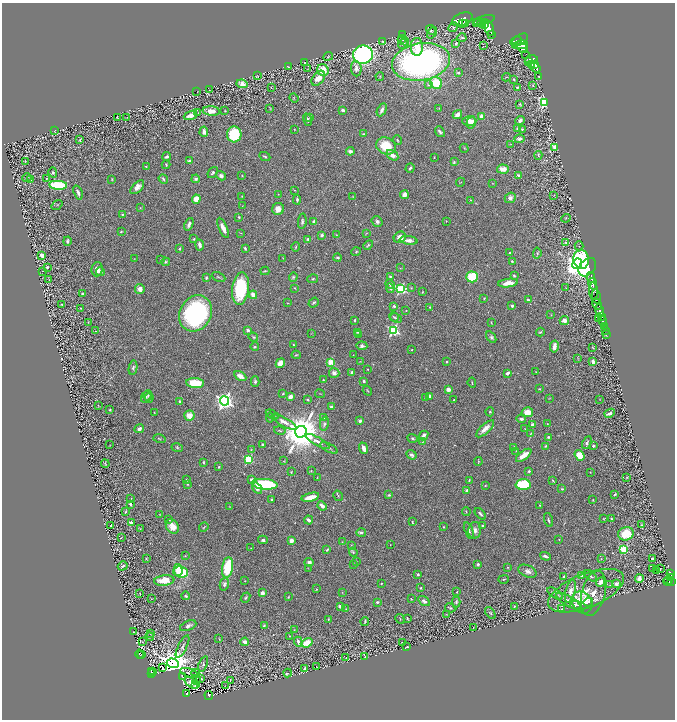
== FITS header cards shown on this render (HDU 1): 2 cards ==
NAXIS1  =                 1345
NAXIS2  =                 1435

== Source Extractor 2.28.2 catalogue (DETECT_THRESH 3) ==
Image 1345 x 1435 px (HDU 1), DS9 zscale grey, zoomed out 1/2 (1 PNG px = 2 x 2 image px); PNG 677 x 722 px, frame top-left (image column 1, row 1434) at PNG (2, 3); each listed source drawn as its Kron ellipse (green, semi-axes under 4 px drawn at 4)
Background 0.589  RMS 0.021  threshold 0.0644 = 3 sigma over >= 5 px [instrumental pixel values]
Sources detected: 610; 46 cannot appear on this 1/2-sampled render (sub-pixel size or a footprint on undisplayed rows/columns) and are neither listed nor drawn; of the other 564, the 500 brightest by FLUX_AUTO listed and drawn (64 fainter detections omitted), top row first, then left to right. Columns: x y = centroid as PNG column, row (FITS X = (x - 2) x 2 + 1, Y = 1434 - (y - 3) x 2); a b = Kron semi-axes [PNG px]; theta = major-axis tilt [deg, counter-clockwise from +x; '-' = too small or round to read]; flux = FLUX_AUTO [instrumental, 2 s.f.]
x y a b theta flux
462 19 11 6 22 4700
484 20 11 3 15 1700
463 23 3 2 - 730
465 23 3 2 - 800
477 23 3 1 - 370
482 24 4 2 - 390
485 25 3 3 - 590
453 27 5 3 - 4.3
489 27 8 4 -68 1700
431 30 5 4 - 6.6
432 33 6 3 52 6.6
403 34 3 2 - 3
491 34 2 1 - 19
462 38 4 3 - 5.8
401 39 2 2 - 2.5
403 40 6 3 -44 6
520 40 9 5 32 2000
383 41 3 2 - 3.2
516 41 6 2 25 740
456 43 4 3 - 8.9
403 44 5 3 - 6.4
520 45 8 3 8 1500
483 46 2 2 - 1.7
417 47 9 6 -88 59
523 48 6 4 -37 1600
526 54 2 1 - 51
363 55 10 9 - 1100
328 56 5 3 - 3.9
531 59 6 3 10 1700
305 62 2 2 - 3.8
421 62 29 18 10 1700
529 62 3 2 - 370
531 64 3 3 - 830
534 64 3 3 - 890
288 67 3 2 - 2.4
356 68 8 5 -86 23
535 68 6 4 -36 1700
308 69 3 2 - 1.9
323 70 6 5 - 78
458 73 4 3 - 5.2
258 76 3 2 - 2.2
380 76 4 2 - 3.2
506 77 4 2 - 2.5
539 77 3 2 - 3.1
318 78 8 5 52 43
514 79 3 2 - 4.9
436 83 6 6 - 110
242 84 6 4 -10 44
429 85 4 3 - 4.9
533 85 3 3 - 3.6
271 87 3 2 - 1.9
517 87 4 3 - 5.4
209 90 2 1 - 2.2
197 92 2 1 - 1.6
294 98 5 3 - 3.2
545 102 3 3 - 930
520 104 3 3 - 4.3
439 108 3 2 - 1.9
270 109 3 2 - 2.1
225 110 2 2 - 2.2
343 110 3 3 - 12
382 110 7 3 62 14
211 111 8 4 -5 33
198 113 2 1 - 1.6
190 115 7 3 20 23
457 115 5 3 - 39
481 116 4 3 - 21
127 117 3 1 - 1.8
310 117 4 2 - 3.6
117 118 3 1 - 1.5
307 120 6 3 -73 7.5
520 120 5 3 - 15
469 121 7 5 1 29
471 123 6 4 77 22
294 129 2 1 - 2.2
517 129 3 3 - 8.1
522 129 4 3 - 4.2
54 131 2 2 - 2
204 132 5 3 - 13
440 132 6 3 -53 10
234 134 8 7 - 200
363 134 2 2 - 4.2
519 139 5 3 - 13
80 140 3 2 - 4.1
397 140 5 2 - 3.9
511 144 2 1 - 1.5
386 146 10 8 -23 110
555 147 3 3 - 160
464 148 4 2 - 2.7
350 151 4 3 - 19
392 155 6 4 -32 21
538 155 4 2 - 4.2
265 156 6 2 -24 5.7
167 157 4 3 - 10
434 157 2 1 - 1.7
25 161 3 1 - 1.8
189 161 3 3 - 10
454 162 4 3 - 3.8
166 165 4 3 - 5.3
146 167 2 2 - 2.6
410 168 5 3 - 8.8
503 169 6 4 -5 36
53 172 5 3 - 5.8
213 172 6 3 50 8.8
242 175 3 2 - 3.7
221 176 5 4 - 13
519 176 4 3 - 14
27 178 5 2 - 2.6
47 178 3 2 - 2.4
112 179 3 3 - 3.6
163 179 5 3 - 5.5
196 179 4 4 - 6.9
30 180 4 3 - 3.4
460 182 4 1 - 2.1
493 183 3 1 - 1.5
58 185 9 4 -4 310
137 187 8 4 45 28
294 190 2 2 - 1.8
78 192 7 3 -69 15
278 194 3 2 - 1.7
404 195 4 4 - 19
554 195 4 2 - 2.2
242 196 2 2 - 2.4
353 197 3 2 - 1.8
510 198 6 5 - 14
196 199 4 4 - 57
297 200 5 3 - 7.1
470 200 4 2 - 2.9
57 205 6 2 34 2.7
242 206 2 2 - 1.8
140 208 3 2 - 1.6
278 209 6 5 - 29
122 215 3 3 - 3.3
239 217 3 2 - 4.4
566 218 5 2 - 3.3
302 221 8 3 84 7.5
377 221 6 5 - 9.8
446 221 2 2 - 2.5
314 222 4 3 - 20
189 224 6 3 67 14
223 228 11 3 -67 29
121 231 3 2 - 3.4
241 233 3 3 - 2
367 233 3 2 - 2.2
322 235 3 3 - 11
336 235 3 2 - 2.6
400 237 6 5 - 41
194 239 2 2 - 4.6
308 239 3 3 - 9.6
409 240 9 4 -7 23
67 241 5 3 - 11
566 243 4 2 - 5.6
200 245 5 3 - 16
368 245 5 3 - 5.7
579 246 4 3 - 4.4
296 247 5 3 - 4.5
180 248 3 2 - 3.2
245 249 3 2 - 5.5
356 252 5 3 - 4.9
509 253 2 2 - 3.8
537 253 6 4 83 5.4
42 255 3 3 - 35
134 258 3 2 - 1.6
283 258 3 2 - 1.9
338 258 4 3 - 7
581 259 9 7 -80 420
160 260 3 2 - 2.6
512 261 3 2 - 3.7
165 262 4 4 - 6.1
577 264 5 4 - 3600
47 267 3 2 - 6
587 267 10 7 48 440
400 268 2 2 - 1.7
97 269 7 5 87 27
43 271 2 1 - 1.8
265 271 4 2 - 3.6
100 272 4 3 - 10
514 275 3 3 - 4
390 276 3 3 - 4.8
218 277 7 3 -23 5.4
293 277 5 3 - 5.5
472 277 5 5 - 130
591 277 5 2 - 1100
206 278 4 3 - 5.1
313 279 5 3 - 5.2
49 280 3 2 - 2.1
508 283 10 4 8 38
390 284 5 4 - 7.3
593 284 6 2 -75 790
295 288 3 2 - 3.2
390 288 5 3 - 11
411 288 3 3 - 2.8
565 288 3 2 - 2.1
140 289 5 4 - 22
241 289 16 8 84 240
400 289 4 3 - 410
593 291 9 4 -85 620
422 292 3 2 - 2.4
83 294 3 2 - 7.3
253 295 4 3 - 44
596 296 7 3 -78 670
484 298 3 2 - 3.4
528 300 3 2 - 7.9
314 302 5 3 - 5.9
288 303 2 2 - 1.9
62 304 2 2 - 2.1
597 304 6 3 -63 590
394 306 4 3 - 8.6
512 306 2 2 - 23
430 307 3 2 - 3.1
81 308 2 2 - 2.8
406 311 2 2 - 2.8
600 311 6 2 -79 1400
196 313 19 15 61 620
551 315 2 2 - 1.6
394 317 5 3 - 5.2
601 317 2 2 - 340
396 318 6 4 -25 6.8
599 318 2 1 - 21
354 320 3 2 - 4.5
564 320 5 4 - 23
602 321 5 2 - 600
88 322 3 2 - 1.7
491 322 3 2 - 1.6
604 326 3 2 - 190
248 330 4 3 - 6.7
393 330 4 4 - 560
605 330 3 2 - 69
95 331 3 2 - 2.4
357 332 3 3 - 2.9
540 332 4 3 - 4.2
311 333 3 2 - 1.8
359 334 4 3 - 3.3
606 335 2 1 - 32
253 337 5 3 - 6.7
491 337 6 4 -56 8.1
293 345 2 2 - 2.5
362 346 5 4 - 10
255 347 4 3 - 4.1
554 347 6 3 80 27
592 347 3 2 - 1.7
412 350 3 2 - 1.6
296 355 4 2 - 4
353 355 2 2 - 1.7
578 359 4 2 - 2.3
360 361 3 2 - 2.6
330 362 3 2 - 140
446 362 2 2 - 4.3
593 362 4 3 - 14
280 363 5 4 - 34
133 368 7 4 81 10
368 369 2 2 - 3.1
352 372 3 3 - 15
536 372 3 3 - 3
334 373 5 5 - 19
508 373 4 3 - 10
240 376 6 3 -30 30
323 380 2 2 - 2.9
255 381 5 3 - 7.1
364 381 2 2 - 13
195 383 9 5 -5 120
472 383 5 2 - 4.2
448 389 4 3 - 25
539 389 2 2 - 2.9
367 391 5 2 - 3.3
283 394 3 2 - 4
320 394 5 2 - 3
148 395 5 4 - 5.8
290 396 4 4 - 24
146 397 6 4 54 8.7
429 397 4 3 - 22
149 398 4 4 - 5.7
425 398 2 2 - 2.1
549 398 4 2 - 1.9
600 399 2 2 - 1.7
307 400 4 3 - 3.4
453 400 2 1 - 2.1
180 401 3 3 - 9.3
224 401 4 4 - 1800
98 405 2 1 - 2.2
331 407 3 3 - 9.6
110 410 3 3 - 4.2
154 412 3 2 - 1.9
490 412 4 3 - 6.2
527 412 5 5 - 57
610 413 5 3 - 15
272 415 7 2 -30 5.1
189 416 5 5 - 55
324 417 2 2 - 4.3
270 418 5 3 - 4.1
521 419 5 3 - 12
360 421 2 2 - 32
284 422 14 4 -29 25
324 424 7 4 78 11
547 424 2 2 - 1.6
532 425 3 3 - 17
139 429 5 3 - 15
485 429 11 4 43 27
525 429 2 2 - 1.5
280 430 6 2 -13 4.9
301 432 6 5 - 16000
531 433 4 3 - 3.6
424 435 5 3 - 17
548 437 3 3 - 5.7
413 438 5 4 - 6.7
159 439 6 2 -15 3.7
318 441 13 4 -29 22
423 442 3 2 - 2
587 443 7 4 64 9.2
262 444 3 3 - 4.5
110 445 3 2 - 1.5
545 446 2 2 - 4.1
593 446 2 2 - 13
513 447 4 1 - 3
177 448 6 3 -17 5.4
329 448 9 2 -27 6.3
364 448 6 3 -70 26
251 450 3 2 - 2.7
516 451 3 2 - 2.1
412 455 5 4 - 9.5
524 455 9 4 37 52
580 455 6 4 -54 64
248 459 3 3 - 280
284 461 4 3 - 2.6
478 461 4 3 - 4.4
203 462 3 2 - 5.7
105 464 4 2 - 3.3
219 467 2 2 - 4.1
311 471 3 2 - 2.1
529 471 3 2 - 6.6
291 472 3 2 - 2.5
590 472 2 1 - 1.9
627 477 2 1 - 2.4
317 478 3 2 - 1.9
187 479 3 2 - 5.1
251 480 3 3 - 8.1
469 480 3 2 - 3.6
553 481 3 2 - 2.9
187 484 3 3 - 3.4
265 484 13 5 -6 350
523 484 7 5 3 200
485 485 3 2 - 3.3
257 488 6 3 -55 20
562 489 4 3 - 5.9
467 490 3 2 - 27
615 494 4 2 - 4.6
389 495 4 3 - 5
338 496 5 2 - 4.4
310 497 9 3 15 55
131 499 3 1 - 1.6
272 499 3 3 - 4.3
593 500 3 2 - 2.5
130 504 3 3 - 9.6
540 505 3 3 - 3.9
229 506 4 1 - 1.9
322 506 4 3 - 28
466 511 4 2 - 2.6
125 512 4 3 - 4.6
160 514 3 2 - 2.2
480 514 7 2 -48 8.7
603 519 3 3 - 2
611 519 3 2 - 3.8
169 520 2 2 - 5.5
309 520 4 3 - 16
548 520 7 2 -73 6.4
131 522 2 2 - 34
412 522 3 2 - 3.3
111 525 2 2 - 2.9
642 525 2 2 - 3.5
483 526 2 2 - 8.8
172 527 8 6 -56 41
204 527 5 2 - 3.2
443 527 2 2 - 2.5
140 529 3 2 - 1.8
469 530 8 4 -69 10
475 530 8 6 86 22
361 532 5 3 - 10
626 534 8 6 16 100
121 538 4 2 - 2.9
263 540 5 3 - 10
559 540 2 2 - 2.2
291 541 3 3 - 23
342 542 3 2 - 2.1
351 545 3 2 - 2.6
390 545 2 1 - 1.5
251 548 3 2 - 2.7
327 550 3 2 - 5.3
624 550 4 3 - 210
353 552 4 3 - 5.9
185 556 3 2 - 2.5
545 556 6 2 -19 11
652 558 2 2 - 7.1
146 559 4 3 - 3.7
601 559 2 2 - 1.6
356 561 3 2 - 1.5
309 562 4 4 - 13
354 564 3 3 - 2.5
478 564 2 2 - 19
123 566 5 2 - 6
227 567 10 5 81 180
508 567 3 3 - 3.2
308 568 3 2 - 1.7
653 568 2 1 - 1.7
660 569 2 2 - 6.6
178 570 6 4 -75 76
656 570 2 1 - 1.5
528 571 9 5 -23 19
181 572 7 5 -5 210
418 574 2 2 - 15
670 574 4 2 - 180
582 575 2 2 - 3.5
591 576 7 3 -41 7.8
563 577 3 2 - 5.6
671 577 3 2 - 190
504 579 5 3 - 5
639 579 4 3 - 16
164 580 10 5 6 75
668 580 4 2 - 250
245 581 3 2 - 2.3
667 581 4 3 - 290
672 581 3 2 - 330
600 582 5 4 - 16
381 583 3 2 - 3.6
224 584 6 4 76 12
616 584 2 2 - 52
610 585 3 2 - 2.1
421 588 3 3 - 4.5
317 589 3 2 - 2.3
570 591 12 4 76 28
586 591 40 17 22 110
457 592 2 2 - 2.3
262 593 3 3 - 28
342 593 4 2 - 2.1
593 593 23 11 75 54
140 594 2 2 - 2.4
555 594 9 4 -34 8.5
186 596 4 3 - 6.6
288 597 3 2 - 2.6
245 598 5 3 - 5.6
151 599 2 1 - 1.7
411 599 2 1 - 2.2
424 601 6 4 -33 16
568 601 14 5 -30 31
377 602 4 2 - 6.6
456 602 5 3 - 8
582 602 12 9 -55 140
588 602 5 3 - 25
576 605 6 4 -2 22
340 606 4 3 - 19
514 606 2 2 - 3.3
450 608 5 3 - 4
346 609 2 2 - 1.5
562 609 2 1 - 1.5
490 613 7 4 -54 6
446 614 3 2 - 1.7
407 618 2 2 - 3.7
328 619 3 3 - 3.3
400 619 5 1 - 1.9
365 621 4 2 - 6.2
188 626 8 4 23 18
264 626 4 3 - 5.4
473 627 2 1 - 1.8
294 630 2 2 - 1.9
133 632 2 1 - 2.4
151 633 4 3 - 3.9
150 636 4 2 - 3
289 636 3 2 - 1.7
219 639 3 2 - 2.2
142 642 3 3 - 2.6
245 642 4 3 - 18
298 642 5 3 - 14
307 643 6 4 23 71
403 643 3 1 - 2.7
183 647 12 4 62 11
407 647 2 2 - 4.9
139 654 4 2 - 83
142 654 2 1 - 14
346 657 2 1 - 1.5
365 657 3 2 - 3
173 663 6 4 -19 7400
203 664 8 4 69 7.8
316 667 2 1 - 1.5
162 668 2 1 - 2
305 668 3 2 - 5.9
151 671 3 1 - 15
153 672 2 1 - 19
190 673 10 3 -20 12
196 673 4 4 - 6
288 673 4 2 - 3.5
152 674 2 2 - 98
182 676 2 1 - 1.9
197 678 2 1 - 26
201 679 3 1 - 1.7
197 680 2 2 - 5.3
230 680 3 2 - 2.9
191 683 7 4 -39 6.5
195 685 3 1 - 2
226 686 2 1 - 1.7
186 693 4 3 - 100
209 696 4 2 - 110
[64 fainter detections neither listed nor drawn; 46 sub-pixel or undisplayed-footprint detections neither listed nor drawn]